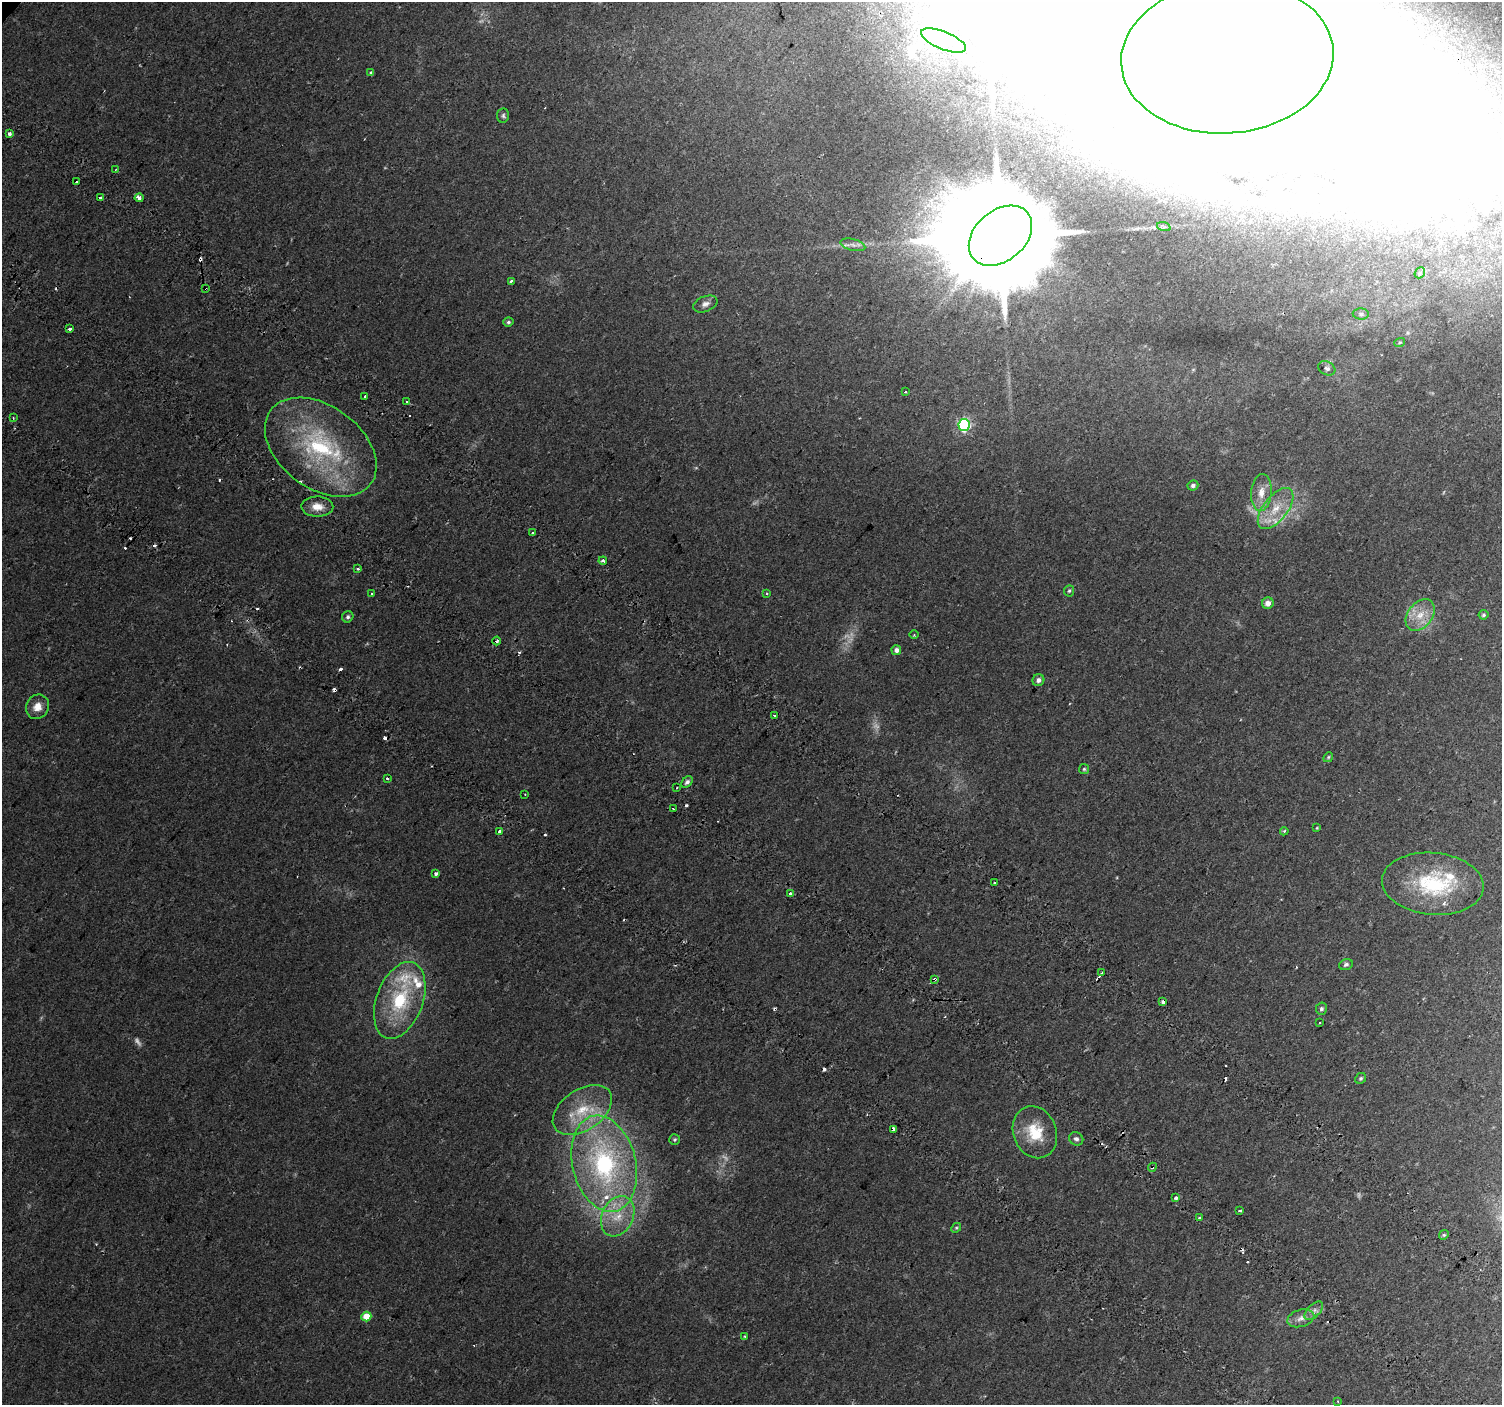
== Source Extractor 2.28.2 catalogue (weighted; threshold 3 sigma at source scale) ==
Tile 6 of 4 x 4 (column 2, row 2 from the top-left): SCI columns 1592-3091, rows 3143-4545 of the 6176 x 6218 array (HDU 1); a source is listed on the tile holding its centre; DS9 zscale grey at full resolution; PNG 1504 x 1407 px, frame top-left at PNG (2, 2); each listed source drawn as its Kron ellipse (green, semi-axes under 4 px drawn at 4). Shown black and unused: <1% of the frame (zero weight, under 2 of 3 exposures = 6% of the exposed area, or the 3 px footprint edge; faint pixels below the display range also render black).
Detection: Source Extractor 2.28.2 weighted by HDU 2 'WHT'; one run over the whole footprint, this tile lists its part. Background 0.023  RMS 0.003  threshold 0.0135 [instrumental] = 3 sigma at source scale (4.5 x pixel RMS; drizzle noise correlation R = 1.50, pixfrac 1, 0.0396/0.0396 arcsec/px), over >= 5 px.
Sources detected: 156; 10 too faint to see at this stretch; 24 inside a brighter object's white glare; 30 cosmic-ray / hot-pixel residue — neither listed nor drawn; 5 inside a brighter listed object's ellipse — not listed separately; the other 87 listed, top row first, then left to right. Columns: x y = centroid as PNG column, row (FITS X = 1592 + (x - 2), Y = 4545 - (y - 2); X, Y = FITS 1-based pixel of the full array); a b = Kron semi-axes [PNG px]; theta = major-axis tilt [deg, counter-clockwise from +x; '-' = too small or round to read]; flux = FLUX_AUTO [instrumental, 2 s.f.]
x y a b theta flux
943 40 24 9 -22 4
1227 57 106 76 4 3700
371 72 3 3 - 1.3
503 116 7 6 - 0.66
9 133 3 3 - 2.2
116 169 4 2 - 0.2
76 181 3 3 - 0.92
100 197 3 3 - 0.73
139 198 4 4 - 3.1
1164 227 7 4 -18 0.63
1000 236 35 25 41 12000
853 245 13 5 -15 1.4
1420 273 6 5 - 0.43
511 281 3 3 - 3.9
206 289 3 2 - 0.47
705 304 12 7 22 1.4
1361 314 8 5 -1 0.73
508 322 5 4 - 0.55
69 329 3 3 - 3
1400 342 5 3 - 0.34
1327 368 9 6 -29 1.1
905 392 3 3 - 0.4
365 396 3 3 - 0.64
407 402 3 3 - 1.5
13 418 3 3 - 0.31
964 425 6 6 - 42
321 447 62 41 -36 41
1193 485 5 5 - 0.85
1261 492 18 10 85 3.7
317 507 16 10 -2 3.4
1276 509 24 12 52 6.9
532 533 3 3 - 1
603 561 4 3 - 2
358 569 3 3 - 0.72
1069 591 6 5 - 0.47
372 593 3 3 - 0.47
767 594 3 3 - 0.38
1268 603 6 5 - 1.9
1420 615 18 12 52 5.1
1484 615 5 5 - 0.51
348 617 6 5 - 0.69
914 635 4 3 - 0.27
497 641 4 3 - 0.57
896 650 5 5 - 1.3
1038 680 6 5 - 1.2
37 707 13 11 58 3.1
775 716 3 3 - 0.98
1328 757 5 4 - 0.39
1084 769 5 5 - 0.47
387 778 3 3 - 1.5
687 782 7 4 46 0.86
677 788 3 2 - 0.48
525 794 2 2 - 0.19
673 809 3 2 - 0.62
1317 828 3 3 - 0.22
500 831 4 3 - 2.5
1284 831 4 3 - 0.36
436 874 4 3 - 1
994 883 2 2 - 0.28
1433 884 51 31 -5 26
791 893 4 3 - 1.4
1346 964 7 5 21 0.7
1102 973 3 2 - 0.34
935 979 3 3 - 0.88
400 1000 40 23 70 22
1163 1002 4 3 - 3.4
1321 1009 6 5 - 0.75
1320 1023 3 2 - 0.48
1361 1078 6 5 - 0.51
582 1110 33 20 34 13
893 1129 4 3 - 1.6
1035 1132 26 21 -69 10
1076 1139 7 6 - 0.89
675 1140 5 5 - 0.43
604 1164 49 31 -76 52
1152 1167 4 3 - 0.44
1176 1198 3 3 - 1.2
1240 1211 3 3 - 0.84
618 1216 21 15 64 7.8
1200 1218 3 3 - 1.5
956 1228 5 4 - 0.41
1444 1235 5 4 - 0.41
1314 1311 11 6 45 1.5
366 1317 5 5 - 6.4
1301 1318 14 8 16 2
745 1336 3 3 - 0.42
1337 1401 3 2 - 0.22
Overlapping masked pixels (flux is a lower limit): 6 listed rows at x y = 1000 236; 206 289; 935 979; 1163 1002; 893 1129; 1152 1167
Isophote crosses this tile's border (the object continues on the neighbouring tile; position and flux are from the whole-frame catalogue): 1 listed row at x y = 1227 57